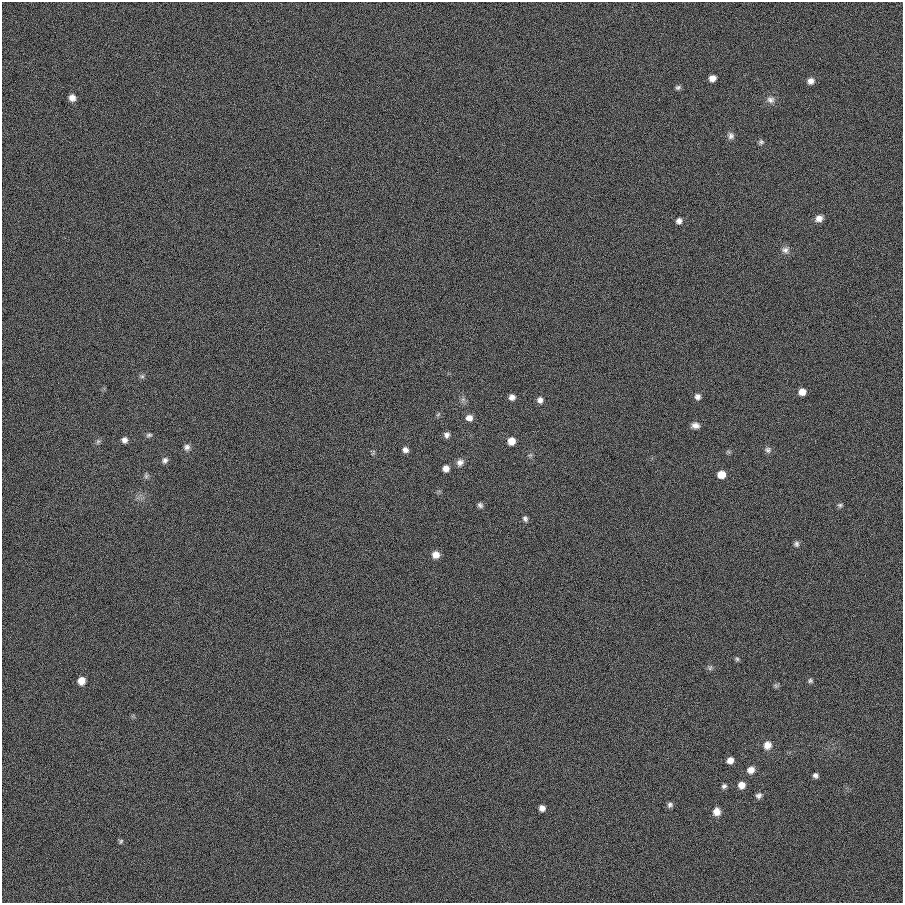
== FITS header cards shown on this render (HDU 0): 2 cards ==
NAXIS1  =                  901
NAXIS2  =                  901

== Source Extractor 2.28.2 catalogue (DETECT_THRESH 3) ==
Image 901 x 901 px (HDU 0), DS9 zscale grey, 1 PNG px = 1 image px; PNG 905 x 905 px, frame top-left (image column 1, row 901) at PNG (2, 2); no overlay
Background 0.00106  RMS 0.099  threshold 0.297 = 3 sigma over >= 5 px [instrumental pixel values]
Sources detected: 53; all 53 listed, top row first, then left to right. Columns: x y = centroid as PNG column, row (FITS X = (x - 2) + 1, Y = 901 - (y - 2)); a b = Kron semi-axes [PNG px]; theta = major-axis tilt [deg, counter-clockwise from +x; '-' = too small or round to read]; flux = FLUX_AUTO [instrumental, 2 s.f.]
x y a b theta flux
712 78 6 5 - 41
811 81 8 7 - 32
678 87 7 5 24 14
72 98 7 7 - 41
771 100 10 8 -9 32
731 136 10 8 -77 26
761 142 7 6 - 15
819 218 9 7 32 39
679 221 7 6 - 27
785 250 10 9 - 32
142 376 6 5 - 13
802 392 6 6 - 52
512 397 6 6 - 30
697 397 7 7 - 25
540 400 8 7 - 25
438 414 8 3 45 9.2
469 418 8 7 - 39
695 425 8 6 -8 33
149 435 8 5 8 14
447 435 7 6 - 24
124 440 6 6 - 27
511 441 7 7 - 65
98 442 7 5 68 14
187 447 8 8 - 25
405 450 7 6 - 27
768 450 9 8 - 21
530 455 5 5 - 11
165 460 8 7 - 21
460 462 9 8 - 31
446 468 6 6 - 40
721 474 7 6 - 76
146 476 7 6 - 14
480 505 7 6 - 18
840 505 7 6 - 13
525 519 7 5 -58 17
796 544 7 6 - 17
436 555 8 7 - 44
737 659 5 5 - 11
710 668 8 5 55 15
81 681 7 7 - 54
810 681 6 6 - 13
776 686 7 5 -45 13
767 745 10 9 - 48
730 760 6 6 - 45
751 770 8 7 - 43
815 775 5 4 - 19
742 785 7 6 - 49
724 786 5 5 - 17
759 795 7 6 - 20
670 805 7 6 - 19
542 808 6 5 - 32
717 812 8 8 - 54
121 841 7 5 70 11